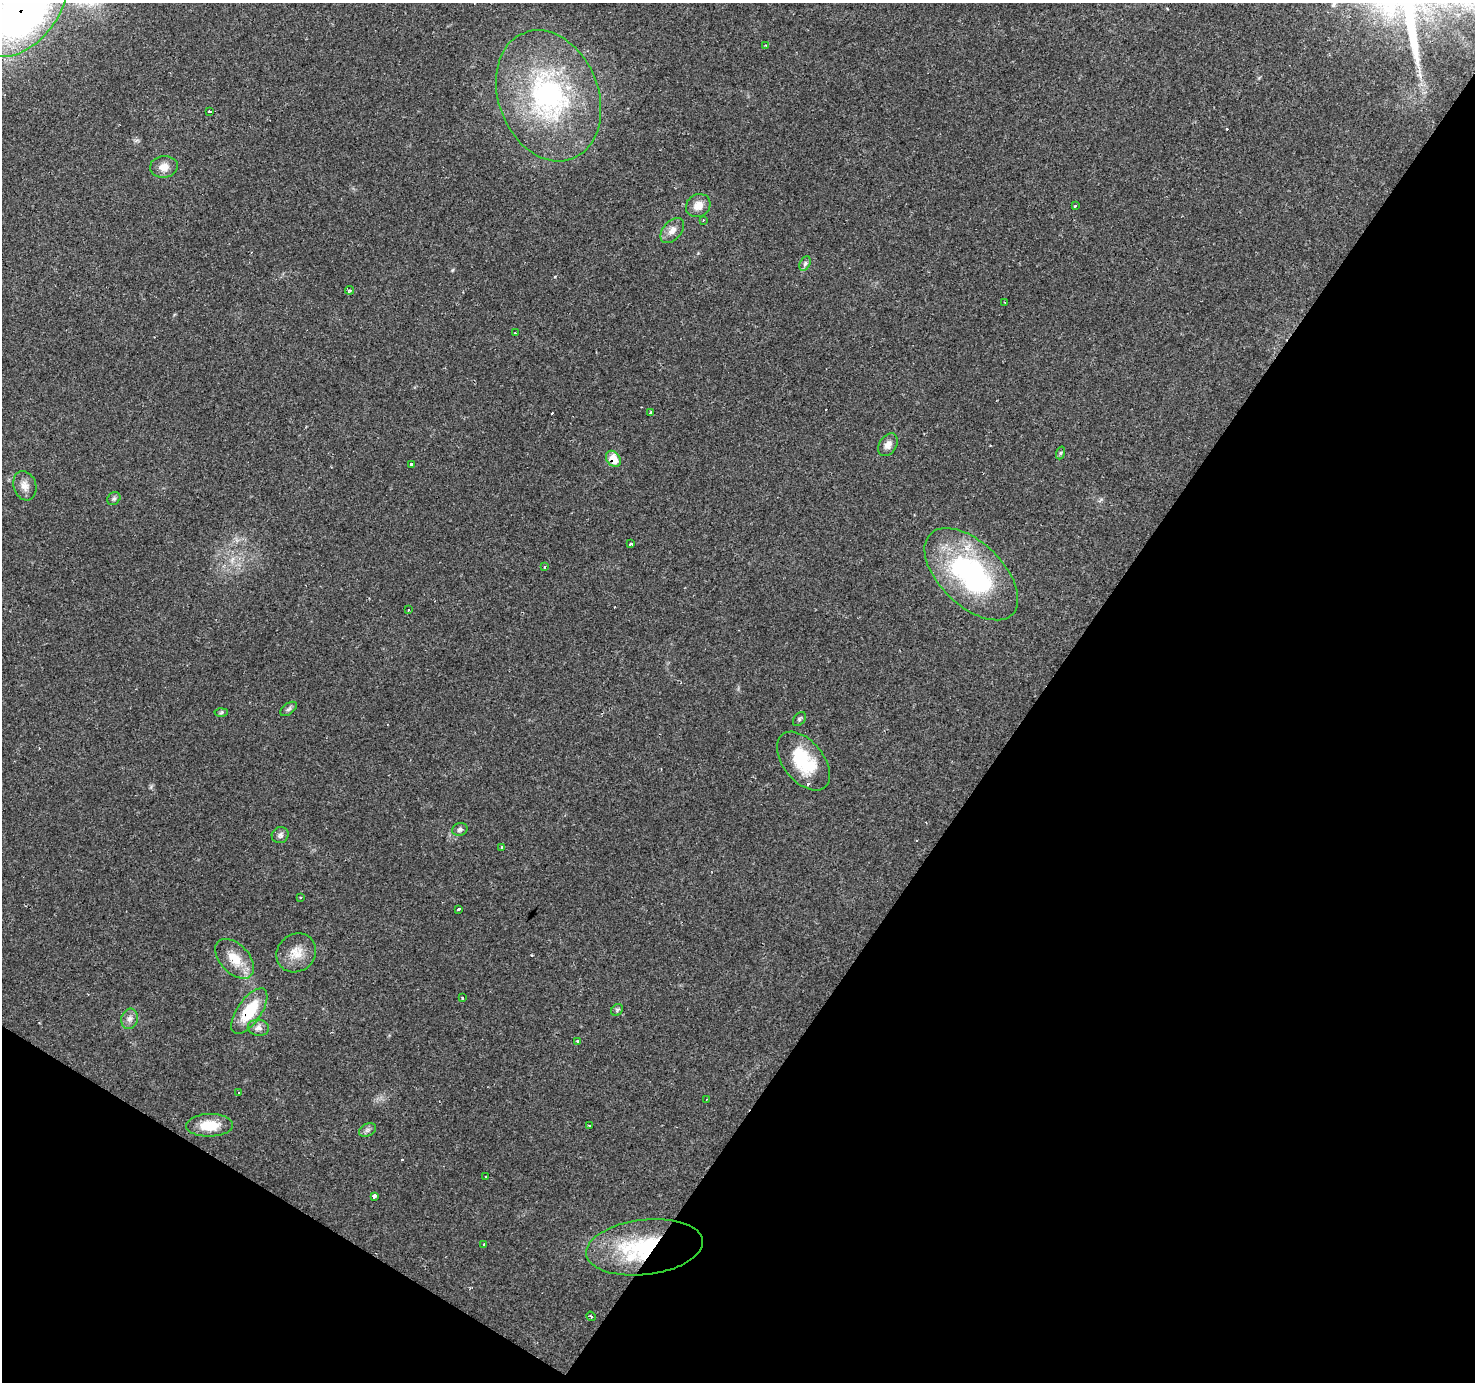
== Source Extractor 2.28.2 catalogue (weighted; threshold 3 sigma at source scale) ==
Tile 15 of 4 x 4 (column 3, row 4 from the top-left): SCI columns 2946-4418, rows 184-1563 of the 5892 x 5956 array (HDU 1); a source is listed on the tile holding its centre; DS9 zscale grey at full resolution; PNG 1477 x 1384 px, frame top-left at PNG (2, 3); each listed source drawn as its Kron ellipse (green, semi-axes under 4 px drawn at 4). Shown black and unused: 35% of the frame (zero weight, under 2 of 3 exposures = <1% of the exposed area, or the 3 px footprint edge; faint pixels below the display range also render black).
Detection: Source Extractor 2.28.2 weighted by HDU 2 'WHT'; one run over the whole footprint, this tile lists its part. Background 0.0702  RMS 0.0048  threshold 0.0218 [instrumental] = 3 sigma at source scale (4.5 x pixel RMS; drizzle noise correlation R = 1.50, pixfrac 1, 0.0396/0.0396 arcsec/px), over >= 5 px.
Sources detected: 57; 4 cosmic-ray / hot-pixel residue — neither listed nor drawn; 2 inside a brighter listed object's ellipse — not listed separately; the other 51 listed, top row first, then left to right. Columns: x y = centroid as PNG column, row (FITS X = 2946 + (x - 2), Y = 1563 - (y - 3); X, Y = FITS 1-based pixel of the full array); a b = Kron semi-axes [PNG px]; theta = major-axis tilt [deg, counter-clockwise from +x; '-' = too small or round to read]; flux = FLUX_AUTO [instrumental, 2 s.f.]
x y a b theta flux
23 10 55 33 50 280
766 45 4 3 - 0.58
548 96 67 50 -69 93
210 111 4 3 - 2.9
164 167 14 11 7 4.8
698 205 13 11 34 5.1
1075 206 3 3 - 1.3
703 220 3 2 - 0.53
672 230 14 9 49 3.8
805 264 8 5 63 1.2
349 290 4 4 - 0.94
1005 302 3 2 - 0.57
515 333 2 2 - 0.4
650 413 3 3 - 3.4
888 445 12 8 58 3.3
1060 453 6 4 70 0.71
613 459 9 6 -54 9.2
411 464 3 3 - 5.2
25 486 15 11 -71 4.1
114 499 7 6 - 1.1
630 544 3 3 - 0.83
545 567 3 2 - 0.63
971 574 57 31 -44 92
408 610 3 3 - 0.84
289 709 9 5 37 1.2
221 713 6 4 3 0.81
799 719 8 5 51 0.97
803 761 34 20 -51 24
460 830 8 6 19 1.3
280 835 8 8 - 1.7
502 848 4 3 - 3
301 898 3 2 - 0.59
459 909 3 3 - 2.1
296 953 21 18 41 8.3
235 959 24 14 -47 10
463 998 3 2 - 0.64
617 1010 6 5 - 0.85
249 1011 26 12 55 19
130 1019 10 8 74 2.4
258 1028 11 8 -8 2.4
578 1041 3 2 - 0.72
239 1093 3 2 - 0.67
707 1099 3 2 - 0.38
210 1125 23 11 1 12
589 1126 3 2 - 0.84
367 1130 9 6 27 1.4
485 1176 3 2 - 0.36
374 1196 4 3 - 4.7
483 1244 3 3 - 1.6
645 1247 59 27 7 54
591 1316 5 3 - 0.8
Overlapping masked pixels (flux is a lower limit): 4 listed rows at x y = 23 10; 613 459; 249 1011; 645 1247
Isophote crosses this tile's border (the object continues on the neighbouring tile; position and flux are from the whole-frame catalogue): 1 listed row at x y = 23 10